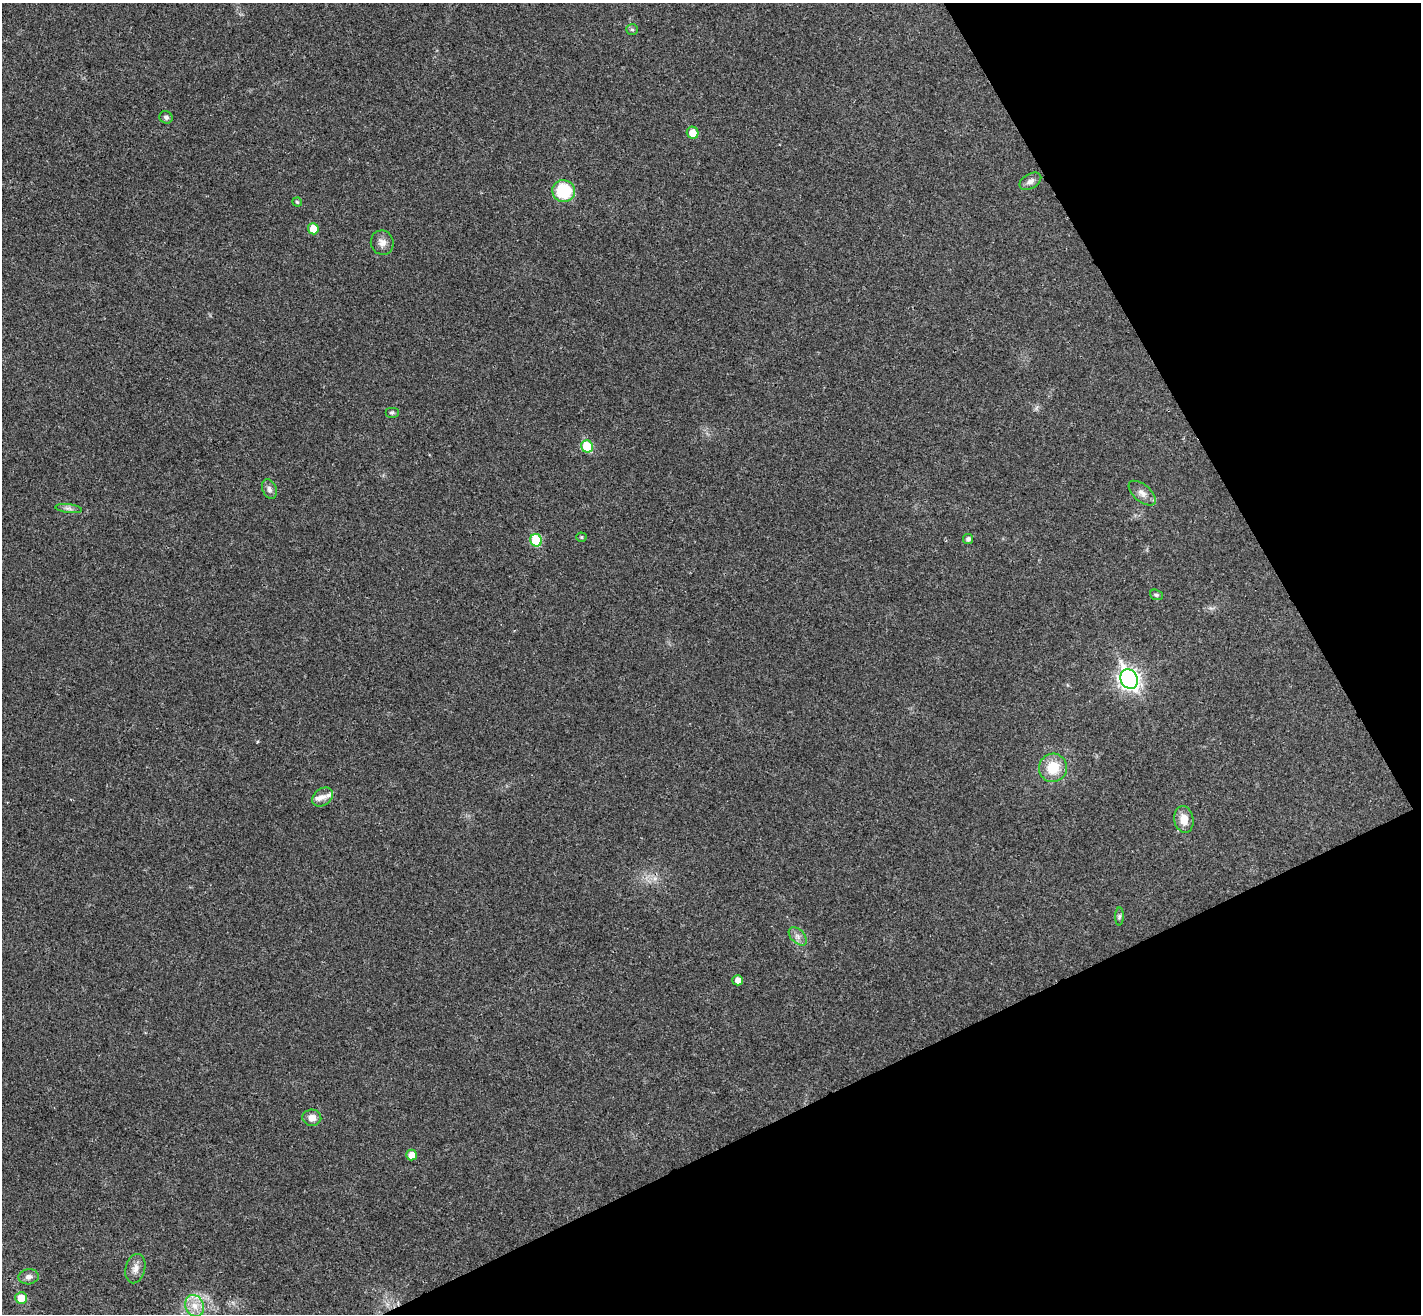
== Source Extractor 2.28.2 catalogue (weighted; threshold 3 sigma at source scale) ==
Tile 12 of 4 x 4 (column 4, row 3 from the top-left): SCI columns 4306-5724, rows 1495-2806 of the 5773 x 5744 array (HDU 1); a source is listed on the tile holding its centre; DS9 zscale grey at full resolution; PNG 1423 x 1316 px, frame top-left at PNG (2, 3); each listed source drawn as its Kron ellipse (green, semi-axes under 4 px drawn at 4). Shown black and unused: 25% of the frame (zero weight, under 3 of 4 exposures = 5% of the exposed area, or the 3 px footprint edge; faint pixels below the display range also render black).
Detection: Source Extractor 2.28.2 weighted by HDU 2 'WHT'; one run over the whole footprint, this tile lists its part. Background 0.0436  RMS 0.0048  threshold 0.0217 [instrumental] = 3 sigma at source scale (4.5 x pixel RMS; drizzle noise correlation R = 1.50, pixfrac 1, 0.05/0.05 arcsec/px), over >= 5 px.
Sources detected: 32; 2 inside a brighter listed object's ellipse — not listed separately; the other 30 listed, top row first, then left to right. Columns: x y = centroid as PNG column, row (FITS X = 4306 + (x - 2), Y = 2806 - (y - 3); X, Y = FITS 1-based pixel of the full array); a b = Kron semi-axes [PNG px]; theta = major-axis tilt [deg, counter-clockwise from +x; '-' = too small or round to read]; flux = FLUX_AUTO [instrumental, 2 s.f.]
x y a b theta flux
632 29 6 5 - 0.88
166 117 7 6 - 1.3
693 133 6 5 - 6.1
1030 181 12 7 30 2.5
564 191 11 11 - 22
297 202 5 4 - 0.72
313 229 5 5 - 7.4
382 243 12 11 - 3.3
392 413 7 5 0 0.83
587 446 6 5 - 17
269 489 10 7 -66 1.8
1142 493 16 8 -40 3.4
68 508 13 4 -7 1.6
581 537 5 4 - 0.65
968 539 5 5 - 1.5
536 540 6 5 - 21
1156 595 6 5 - 0.86
1129 679 10 8 -64 230
1053 768 14 14 - 12
322 797 11 8 35 2.5
1184 819 13 9 -80 5.8
1119 917 9 4 89 0.94
798 936 11 6 -46 2.3
738 980 5 5 - 2.9
312 1118 9 8 - 4
411 1155 5 5 - 4.3
135 1269 15 9 76 3.4
29 1277 10 7 6 2.1
21 1298 6 6 - 7.7
195 1306 11 9 -65 5.2